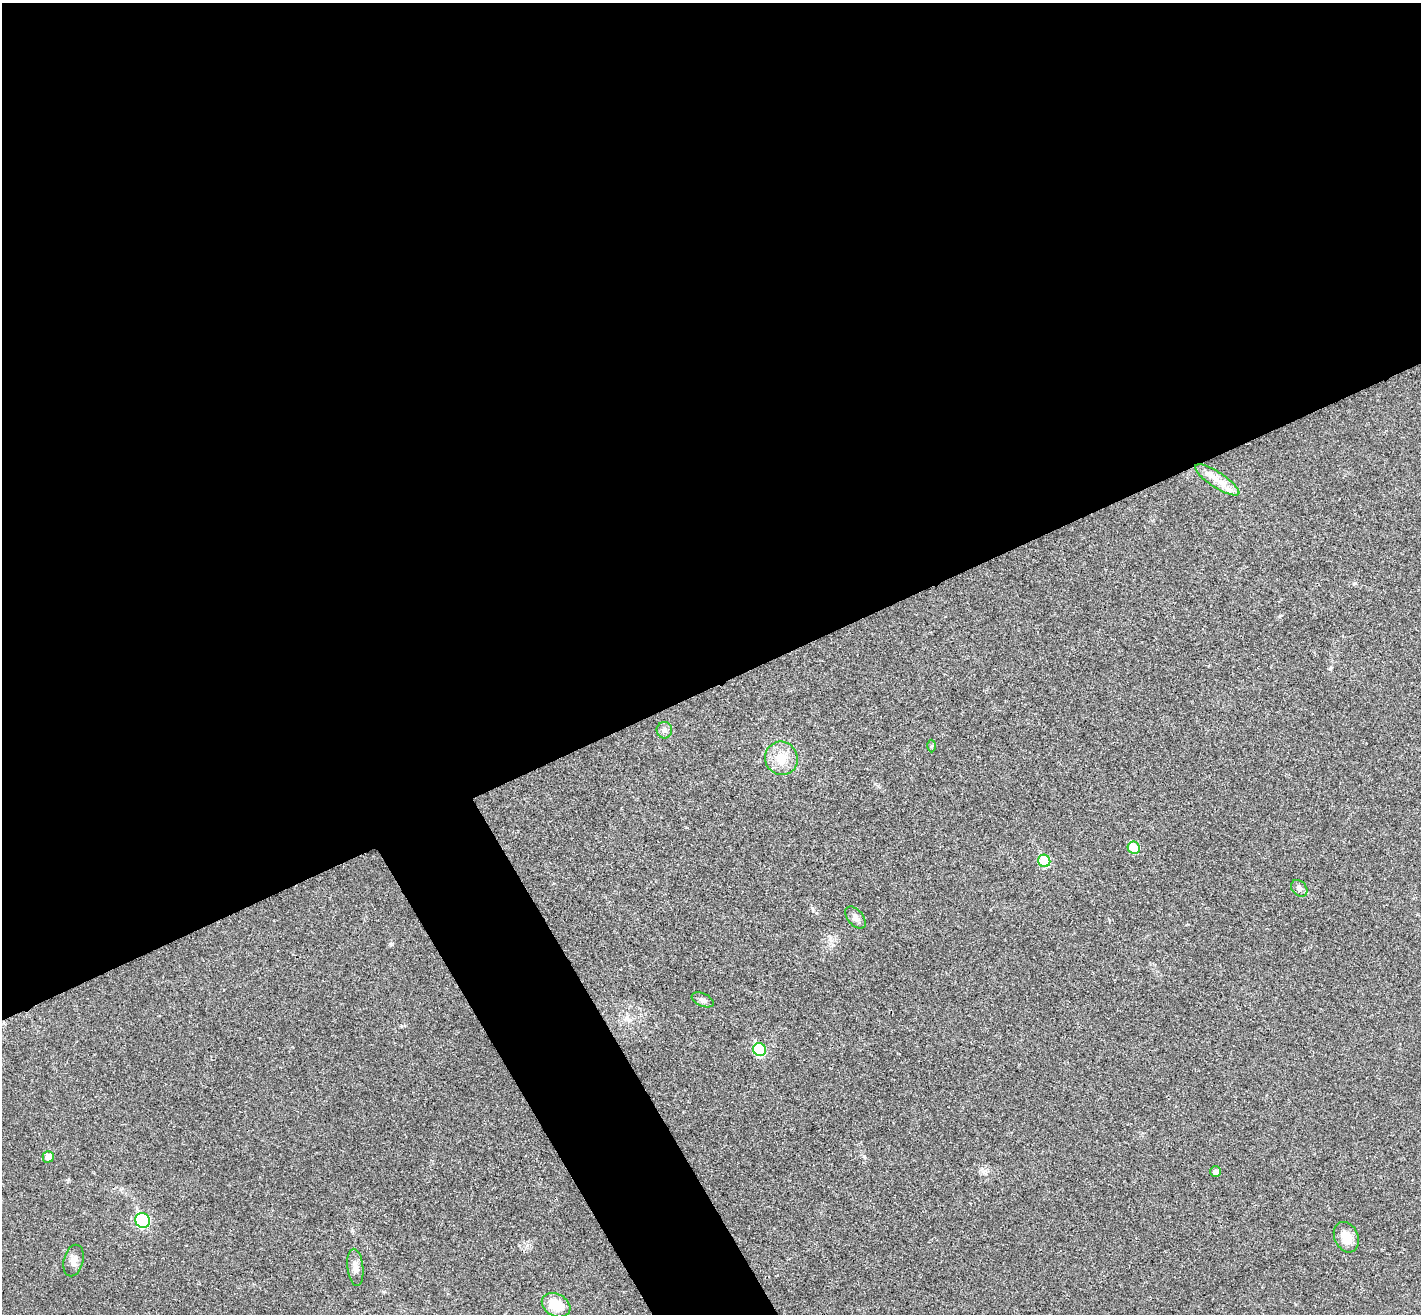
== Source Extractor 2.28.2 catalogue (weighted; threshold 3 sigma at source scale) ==
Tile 2 of 4 x 4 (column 2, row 1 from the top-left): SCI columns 1467-2885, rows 4119-5430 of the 5773 x 5744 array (HDU 1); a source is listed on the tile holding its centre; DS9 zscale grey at full resolution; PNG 1423 x 1316 px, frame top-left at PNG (2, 3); each listed source drawn as its Kron ellipse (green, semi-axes under 4 px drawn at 4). Shown black and unused: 56% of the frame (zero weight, under 3 of 4 exposures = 5% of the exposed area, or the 3 px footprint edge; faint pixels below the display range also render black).
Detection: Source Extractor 2.28.2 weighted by HDU 2 'WHT'; one run over the whole footprint, this tile lists its part. Background 0.0436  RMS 0.0048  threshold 0.0217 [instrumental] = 3 sigma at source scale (4.5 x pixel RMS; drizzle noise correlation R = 1.50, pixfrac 1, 0.05/0.05 arcsec/px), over >= 5 px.
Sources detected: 18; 1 inside a brighter listed object's ellipse — not listed separately; the other 17 listed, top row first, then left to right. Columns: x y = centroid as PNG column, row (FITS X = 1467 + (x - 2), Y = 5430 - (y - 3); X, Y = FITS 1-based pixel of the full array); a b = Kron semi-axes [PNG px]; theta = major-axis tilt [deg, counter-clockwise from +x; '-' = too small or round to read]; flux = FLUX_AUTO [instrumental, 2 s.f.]
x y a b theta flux
1217 480 26 7 -33 6.6
664 730 8 7 - 1.8
932 746 6 4 88 0.66
781 758 17 16 - 9.9
1134 848 6 6 - 13
1044 861 6 6 - 23
1299 888 9 7 -48 1.9
855 918 13 7 -49 2.2
703 1000 11 6 -24 1.8
759 1050 6 6 - 31
48 1157 6 5 - 3.7
1216 1171 5 5 - 2.1
143 1220 8 7 - 50
1346 1237 16 11 -65 7.5
74 1260 16 9 75 3.4
355 1267 18 8 -84 3.5
556 1305 15 11 -27 12
Unlisted compact peaks at least as high as the median listed source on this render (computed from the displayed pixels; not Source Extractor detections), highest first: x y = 864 1156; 391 944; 1355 583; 1280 616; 352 1230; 812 908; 68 1180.